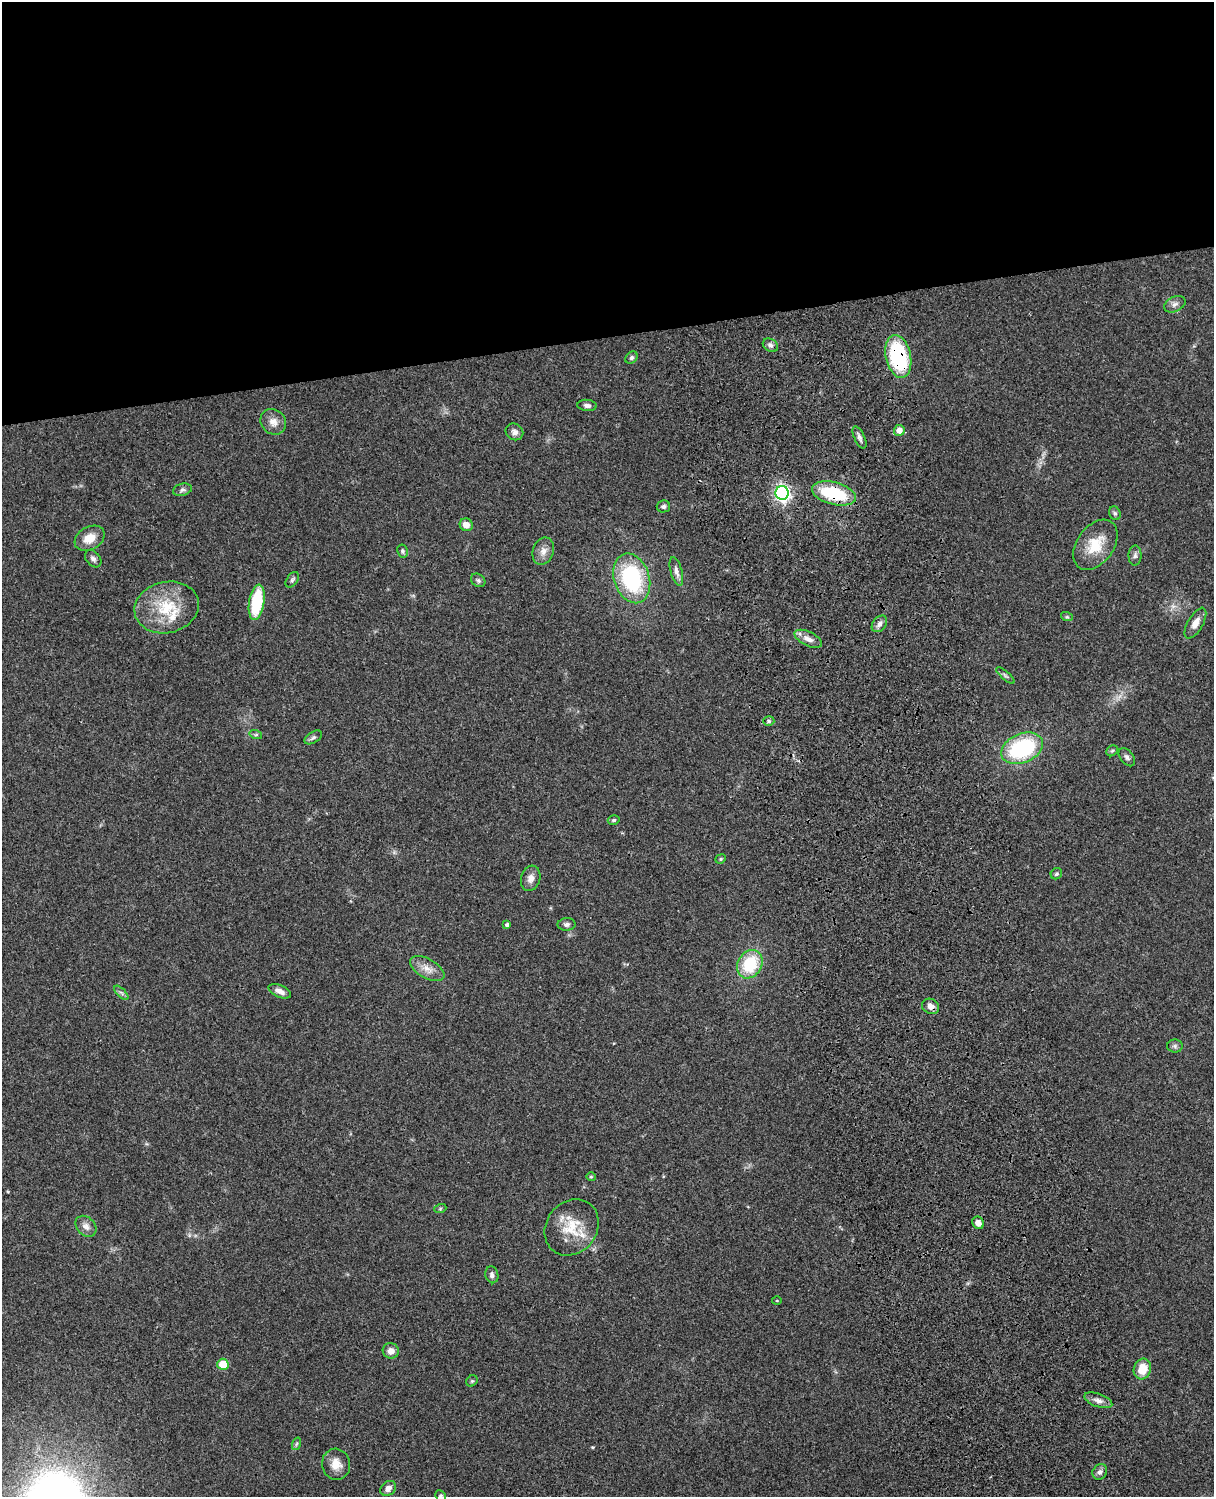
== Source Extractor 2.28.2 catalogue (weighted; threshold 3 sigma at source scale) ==
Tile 2 of 4 x 3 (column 2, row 1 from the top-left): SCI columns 1334-2545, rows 3268-4762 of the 5088 x 4926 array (HDU 1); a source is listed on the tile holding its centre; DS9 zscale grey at full resolution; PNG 1216 x 1499 px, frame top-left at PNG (2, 2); each listed source drawn as its Kron ellipse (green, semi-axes under 4 px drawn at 4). Shown black and unused: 22% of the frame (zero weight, under 3 of 4 exposures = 6% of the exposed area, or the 3 px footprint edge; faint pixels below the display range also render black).
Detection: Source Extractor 2.28.2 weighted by HDU 2 'WHT'; one run over the whole footprint, this tile lists its part. Background 0.103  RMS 0.0065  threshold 0.0292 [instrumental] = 3 sigma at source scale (4.5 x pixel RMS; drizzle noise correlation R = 1.50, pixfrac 1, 0.05/0.05 arcsec/px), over >= 5 px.
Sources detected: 68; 1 inside a brighter listed object's ellipse — not listed separately; the other 67 listed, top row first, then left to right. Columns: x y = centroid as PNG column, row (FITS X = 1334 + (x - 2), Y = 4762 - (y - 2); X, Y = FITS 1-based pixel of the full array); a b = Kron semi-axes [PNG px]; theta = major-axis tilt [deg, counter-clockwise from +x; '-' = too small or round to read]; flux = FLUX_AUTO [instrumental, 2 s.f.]
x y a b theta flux
1175 304 11 7 25 2.7
770 345 8 6 -31 2.1
898 356 21 12 -77 57
631 358 7 5 47 1.5
587 405 9 5 -4 2
273 422 13 12 - 5.6
899 430 5 5 - 5
514 432 9 8 - 2.9
859 437 12 5 -64 2.2
182 490 9 6 15 1.6
782 493 7 6 - 200
834 493 22 11 -14 37
663 506 6 6 - 1.6
1115 513 7 5 -67 1.3
466 525 7 6 - 4.9
90 538 16 11 31 9
1095 545 28 18 54 19
402 551 7 5 -80 1.3
543 551 14 10 70 4.9
1135 555 10 6 89 2.2
93 559 10 7 -49 2.3
676 571 15 5 -75 3.3
632 578 25 17 -72 59
292 580 9 5 55 1.5
478 580 8 6 -39 1.5
257 602 18 7 81 36
167 607 32 25 13 28
1067 617 6 3 -17 0.84
1195 623 17 7 60 5.4
879 624 9 6 51 2.7
808 639 15 7 -26 4.3
1005 675 11 4 -41 1.7
769 721 5 4 - 1.1
256 735 6 4 -18 0.93
313 737 9 5 32 1.6
1022 748 22 14 23 60
1112 751 6 5 - 1.1
1127 757 10 6 -52 2.1
614 820 6 4 16 1.1
721 859 5 4 - 0.8
1056 874 6 5 - 1.2
531 878 13 9 73 4.6
566 924 9 6 2 2
507 925 4 4 - 1.3
750 964 15 12 59 30
427 969 19 9 -29 6.6
280 991 12 6 -22 3.6
121 993 9 3 -45 1.3
931 1006 9 7 -26 3.2
1175 1046 8 6 -1 1.6
591 1177 4 4 - 0.74
440 1209 6 4 19 0.79
978 1223 6 5 - 3.6
86 1226 12 9 -46 3.7
572 1227 30 25 52 21
492 1275 8 6 -75 2
777 1301 5 3 - 0.6
391 1351 8 7 - 4.1
223 1364 5 5 - 17
1142 1369 10 8 73 11
472 1381 6 5 - 0.98
1098 1400 15 6 -20 3.7
296 1444 6 4 70 1
336 1464 15 14 - 7.9
1100 1472 8 7 - 2.4
388 1488 8 6 38 3.3
441 1496 5 5 - 1.2
Overlapping masked pixels (flux is a lower limit): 3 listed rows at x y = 898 356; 834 493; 931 1006
Isophote crosses this tile's border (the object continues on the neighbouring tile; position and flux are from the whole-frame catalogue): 1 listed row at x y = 441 1496